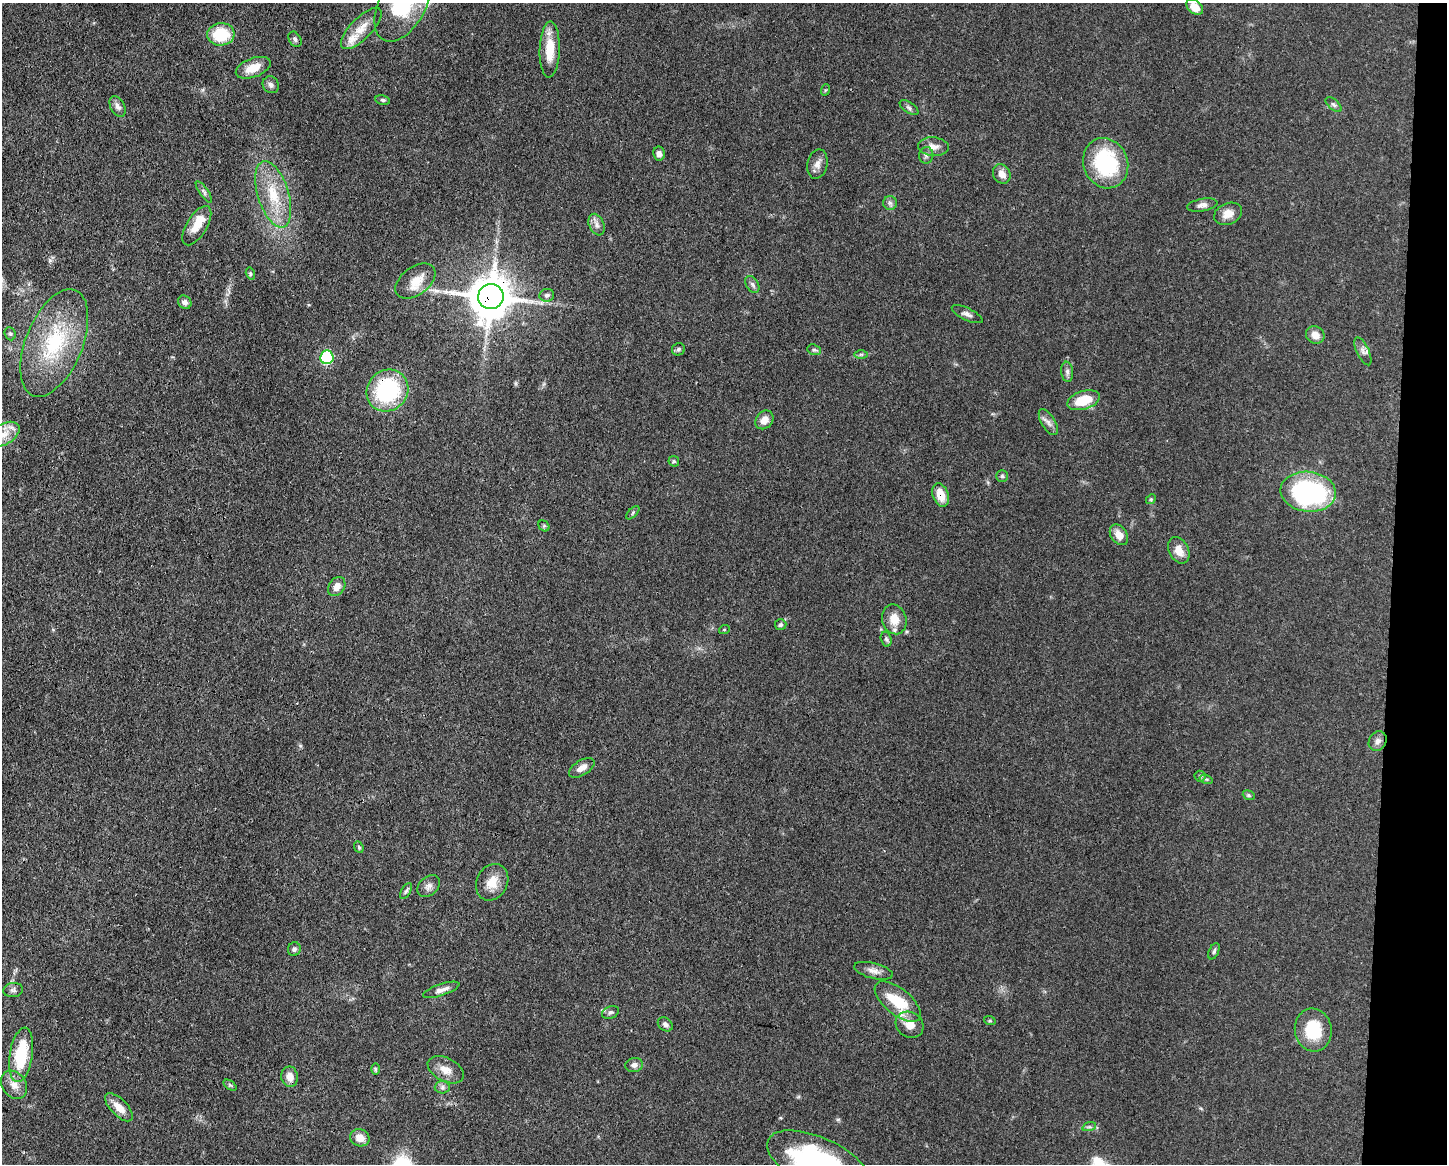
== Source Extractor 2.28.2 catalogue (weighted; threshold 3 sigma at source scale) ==
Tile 6 of 3 x 4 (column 3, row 2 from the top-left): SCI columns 3002-4446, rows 2327-3488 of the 4670 x 4656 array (HDU 1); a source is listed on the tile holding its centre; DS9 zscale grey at full resolution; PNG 1449 x 1166 px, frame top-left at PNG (2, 3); each listed source drawn as its Kron ellipse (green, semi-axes under 4 px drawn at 4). Shown black and unused: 4% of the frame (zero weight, under 3 of 4 exposures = <1% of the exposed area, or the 3 px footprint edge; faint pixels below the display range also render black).
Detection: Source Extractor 2.28.2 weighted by HDU 2 'WHT'; one run over the whole footprint, this tile lists its part. Background 0.0604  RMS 0.0042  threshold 0.0189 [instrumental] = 3 sigma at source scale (4.5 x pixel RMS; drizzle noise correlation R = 1.50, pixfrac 1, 0.05/0.05 arcsec/px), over >= 5 px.
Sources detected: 96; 1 long thin detection or spike segment (spike, bleed or trail) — neither listed nor drawn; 2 inside a brighter listed object's ellipse — not listed separately; the other 93 listed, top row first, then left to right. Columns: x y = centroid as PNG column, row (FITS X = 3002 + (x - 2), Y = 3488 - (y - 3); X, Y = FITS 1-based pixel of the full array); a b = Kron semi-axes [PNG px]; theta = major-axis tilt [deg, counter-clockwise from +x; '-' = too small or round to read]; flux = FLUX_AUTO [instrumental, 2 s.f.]
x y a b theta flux
402 4 40 23 61 38
1195 7 9 6 -42 4.3
361 28 27 10 46 6.6
221 34 13 11 5 17
295 39 8 6 -56 1
550 49 28 10 88 11
253 68 18 9 20 6.6
271 85 9 7 -50 1.5
825 90 6 3 70 0.46
383 100 7 4 -10 0.77
1334 104 10 5 -41 0.97
118 107 11 7 -62 2.1
909 108 11 5 -34 1.1
933 147 15 9 -5 3.4
659 153 7 5 -79 2
926 155 8 7 - 1.4
1106 163 25 22 -67 39
817 164 15 10 78 2.8
1002 174 10 8 -59 3.5
204 192 13 4 -55 1.1
273 194 34 15 -73 16
890 203 7 7 - 1.3
1202 205 15 6 11 2
1228 214 14 10 22 4.1
597 225 11 7 -66 2.1
197 226 22 10 59 6.5
250 273 6 4 -73 0.66
415 281 23 14 37 6.8
752 284 9 6 -59 1.2
547 295 7 6 - 1.1
491 296 12 12 - 1400
185 302 7 6 - 1.5
967 314 17 6 -26 1.8
10 334 7 5 -68 0.8
1315 335 9 8 - 3.6
54 343 57 28 68 36
678 349 7 6 - 0.86
814 350 7 5 -20 0.82
1363 351 15 6 -65 1.9
861 354 7 4 0 0.73
327 357 7 6 - 30
1067 372 10 6 -83 1.3
387 390 22 20 46 40
1083 400 17 9 17 11
764 420 10 8 49 3.6
1048 422 15 6 -59 2.2
4 434 17 10 31 5
674 461 6 5 - 0.67
1002 476 5 5 - 0.74
1308 492 28 20 -6 71
941 495 12 8 -70 6.1
1151 499 5 4 - 0.53
633 513 8 3 46 0.55
544 526 6 5 - 0.62
1119 535 11 8 -56 4.6
1179 550 14 9 -64 4.7
337 587 10 7 55 3.6
894 619 15 12 -75 6.3
781 625 6 5 - 0.87
724 630 5 3 - 0.43
886 639 7 5 -74 0.85
1378 741 10 8 58 1.9
582 768 14 7 32 3.3
1200 776 5 5 - 0.68
1206 779 7 4 -17 0.59
1249 795 6 4 -21 0.62
359 847 6 4 -68 0.65
492 882 19 15 62 6.7
428 886 13 9 42 2.3
406 891 9 4 59 0.98
294 949 7 6 - 1.1
1214 951 8 5 64 0.82
874 971 20 7 -14 2.8
13 990 10 7 9 1.4
441 990 19 6 18 2.7
898 1002 28 13 -39 17
610 1012 9 6 22 1.1
990 1021 6 4 -18 0.45
665 1024 8 6 -37 1.3
910 1025 14 12 -36 4.9
1313 1030 21 18 -81 17
21 1055 27 11 81 22
634 1065 9 7 10 1.9
375 1069 6 4 -90 0.57
446 1070 19 11 -27 4.7
290 1077 10 8 -82 3.9
14 1085 15 12 -52 4.1
230 1085 7 4 -36 0.64
442 1087 7 6 - 1.2
119 1107 18 8 -45 5
1089 1127 7 4 17 0.84
360 1138 10 8 -22 4.1
819 1163 55 25 -24 76
Overlapping masked pixels (flux is a lower limit): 4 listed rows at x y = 491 296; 387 390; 941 495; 819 1163
Isophote crosses this tile's border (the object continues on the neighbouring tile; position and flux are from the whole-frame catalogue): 3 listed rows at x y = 402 4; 4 434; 819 1163